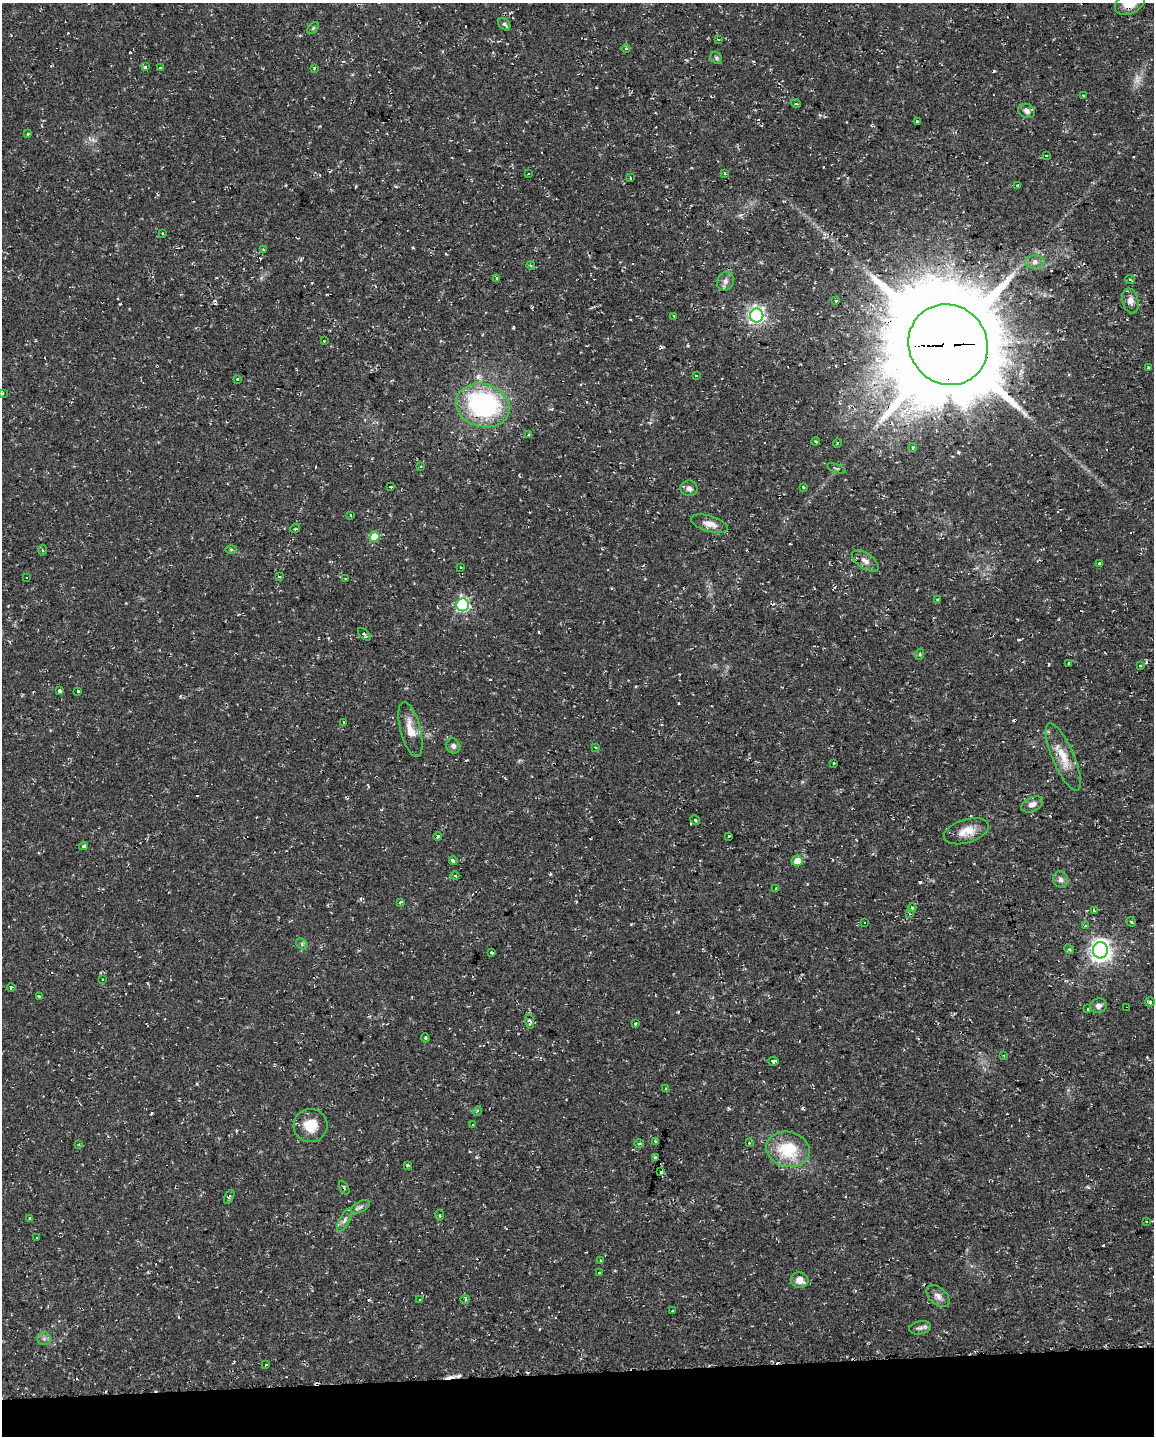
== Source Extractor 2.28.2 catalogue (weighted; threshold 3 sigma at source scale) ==
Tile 10 of 4 x 3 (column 2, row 3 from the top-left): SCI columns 1153-2304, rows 50-1483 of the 4607 x 4367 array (HDU 1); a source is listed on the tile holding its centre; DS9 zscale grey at full resolution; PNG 1156 x 1438 px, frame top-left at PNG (2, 3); each listed source drawn as its Kron ellipse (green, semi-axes under 4 px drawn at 4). Shown black and unused: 4% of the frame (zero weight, under 2 of 3 exposures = <1% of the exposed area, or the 3 px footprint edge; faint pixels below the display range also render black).
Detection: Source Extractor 2.28.2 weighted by HDU 2 'WHT'; one run over the whole footprint, this tile lists its part. Background 0.0286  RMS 0.004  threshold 0.018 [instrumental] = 3 sigma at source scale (4.5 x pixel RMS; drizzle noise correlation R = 1.50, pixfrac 1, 0.0396/0.0396 arcsec/px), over >= 5 px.
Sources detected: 161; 1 too faint to see at this stretch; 22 cosmic-ray / hot-pixel residue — neither listed nor drawn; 2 inside a brighter listed object's ellipse — not listed separately; the other 136 listed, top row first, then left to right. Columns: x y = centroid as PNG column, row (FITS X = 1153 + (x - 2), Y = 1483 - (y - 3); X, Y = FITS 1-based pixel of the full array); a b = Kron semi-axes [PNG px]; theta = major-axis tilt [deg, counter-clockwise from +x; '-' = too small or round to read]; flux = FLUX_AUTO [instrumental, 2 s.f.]
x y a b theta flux
1130 3 15 10 26 7.8
504 24 7 5 -46 0.83
313 28 7 4 46 0.54
718 39 3 2 - 0.36
626 49 4 3 - 0.44
716 58 6 5 - 0.73
145 67 4 3 - 0.43
160 68 3 3 - 1.1
314 68 4 3 - 0.41
1083 96 4 2 - 0.29
796 104 5 3 - 0.41
1027 111 8 7 - 1.6
917 121 3 2 - 0.33
28 134 4 3 - 0.41
1046 155 3 3 - 1.2
725 173 4 3 - 1.1
529 174 3 2 - 0.48
630 178 3 2 - 0.85
1018 185 3 3 - 0.92
163 233 3 2 - 0.37
263 250 4 2 - 0.49
1035 262 10 6 1 1.7
531 266 4 3 - 0.44
497 279 3 3 - 1.1
1130 279 5 4 - 0.47
725 281 10 8 65 1.8
836 301 3 2 - 1.1
1130 301 13 8 -76 2.6
757 315 7 6 - 130
674 316 4 3 - 0.42
324 341 3 3 - 0.47
948 345 41 39 -53 7000
1148 368 3 3 - 0.66
696 376 3 2 - 0.51
237 380 3 3 - 1
2 393 3 3 - 0.99
483 405 27 21 -16 66
529 435 4 4 - 0.51
816 442 4 3 - 0.35
837 443 4 3 - 0.35
913 448 4 3 - 0.64
420 466 3 2 - 0.52
836 468 10 3 -20 0.67
391 487 3 3 - 1.1
803 487 4 2 - 0.38
689 488 8 8 - 1.9
351 515 4 2 - 0.34
710 524 19 8 -16 3.8
295 529 5 3 - 0.41
374 537 5 5 - 9.9
42 550 5 3 - 0.55
231 550 6 4 -1 0.51
865 561 15 7 -35 2.4
1100 564 4 3 - 1.7
460 567 3 3 - 0.44
279 576 3 3 - 0.8
27 578 3 3 - 2.7
346 579 3 2 - 0.48
938 599 4 2 - 0.39
463 605 6 6 - 56
364 634 8 3 -44 0.71
920 654 6 3 72 0.5
1069 663 3 2 - 0.53
1140 665 3 2 - 0.29
59 690 4 3 - 3
78 691 3 3 - 2.8
343 722 3 3 - 0.7
410 729 28 10 -75 6.4
453 746 8 6 -56 1.4
595 747 4 3 - 0.45
1063 757 36 11 -67 8.1
833 763 3 2 - 0.51
1032 804 11 7 25 2.1
695 820 5 4 - 0.68
966 831 23 11 17 5.9
438 836 4 3 - 1.3
729 836 3 3 - 3
84 846 4 4 - 0.73
453 861 4 3 - 1.4
797 861 5 5 - 5.1
455 876 4 3 - 0.35
1060 880 8 7 - 1.5
776 888 3 3 - 0.69
400 903 4 3 - 0.7
912 908 4 4 - 0.38
1094 911 4 3 - 1.1
910 914 4 3 - 0.45
864 922 3 3 - 0.77
1131 922 5 3 - 0.58
1085 926 3 3 - 1.2
302 944 6 5 - 0.72
1069 949 5 4 - 0.64
1100 950 8 7 - 250
491 953 3 3 - 1.6
102 979 2 2 - 0.35
11 987 4 3 - 1.4
39 996 3 2 - 0.6
1150 1002 5 4 - 0.62
1098 1006 8 7 - 1.8
1127 1008 3 3 - 0.68
1088 1009 4 3 - 0.78
530 1022 7 4 -80 1.1
635 1024 4 3 - 0.43
425 1038 4 3 - 0.46
1004 1056 3 3 - 0.36
773 1061 5 3 - 3.8
666 1088 4 3 - 0.59
477 1111 5 3 - 0.45
310 1125 17 16 - 7.7
473 1125 3 3 - 0.39
656 1142 3 3 - 1
639 1143 5 3 - 0.45
749 1143 4 3 - 0.32
79 1144 4 3 - 0.43
788 1149 22 17 -15 18
655 1158 3 3 - 0.65
408 1165 3 3 - 0.46
660 1172 3 3 - 0.81
344 1187 7 2 -61 0.56
229 1197 8 4 61 0.7
361 1207 10 5 28 1.2
440 1215 5 3 - 0.42
30 1218 3 3 - 1.1
344 1220 13 5 62 1.6
1146 1221 2 2 - 0.34
37 1238 3 3 - 0.54
600 1261 3 3 - 1.5
599 1272 3 3 - 0.94
800 1280 9 7 -11 3.4
938 1296 13 8 -41 2.4
420 1299 3 2 - 0.35
465 1300 4 4 - 0.7
672 1311 3 2 - 0.4
920 1328 11 6 12 1.3
44 1339 7 6 - 1.1
266 1365 3 2 - 0.37
Overlapping masked pixels (flux is a lower limit): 7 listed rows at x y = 1130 3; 948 345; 483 405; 463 605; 438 836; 1127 1008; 530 1022
Isophote crosses this tile's border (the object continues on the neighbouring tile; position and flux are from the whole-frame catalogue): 2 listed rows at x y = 1130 3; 2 393